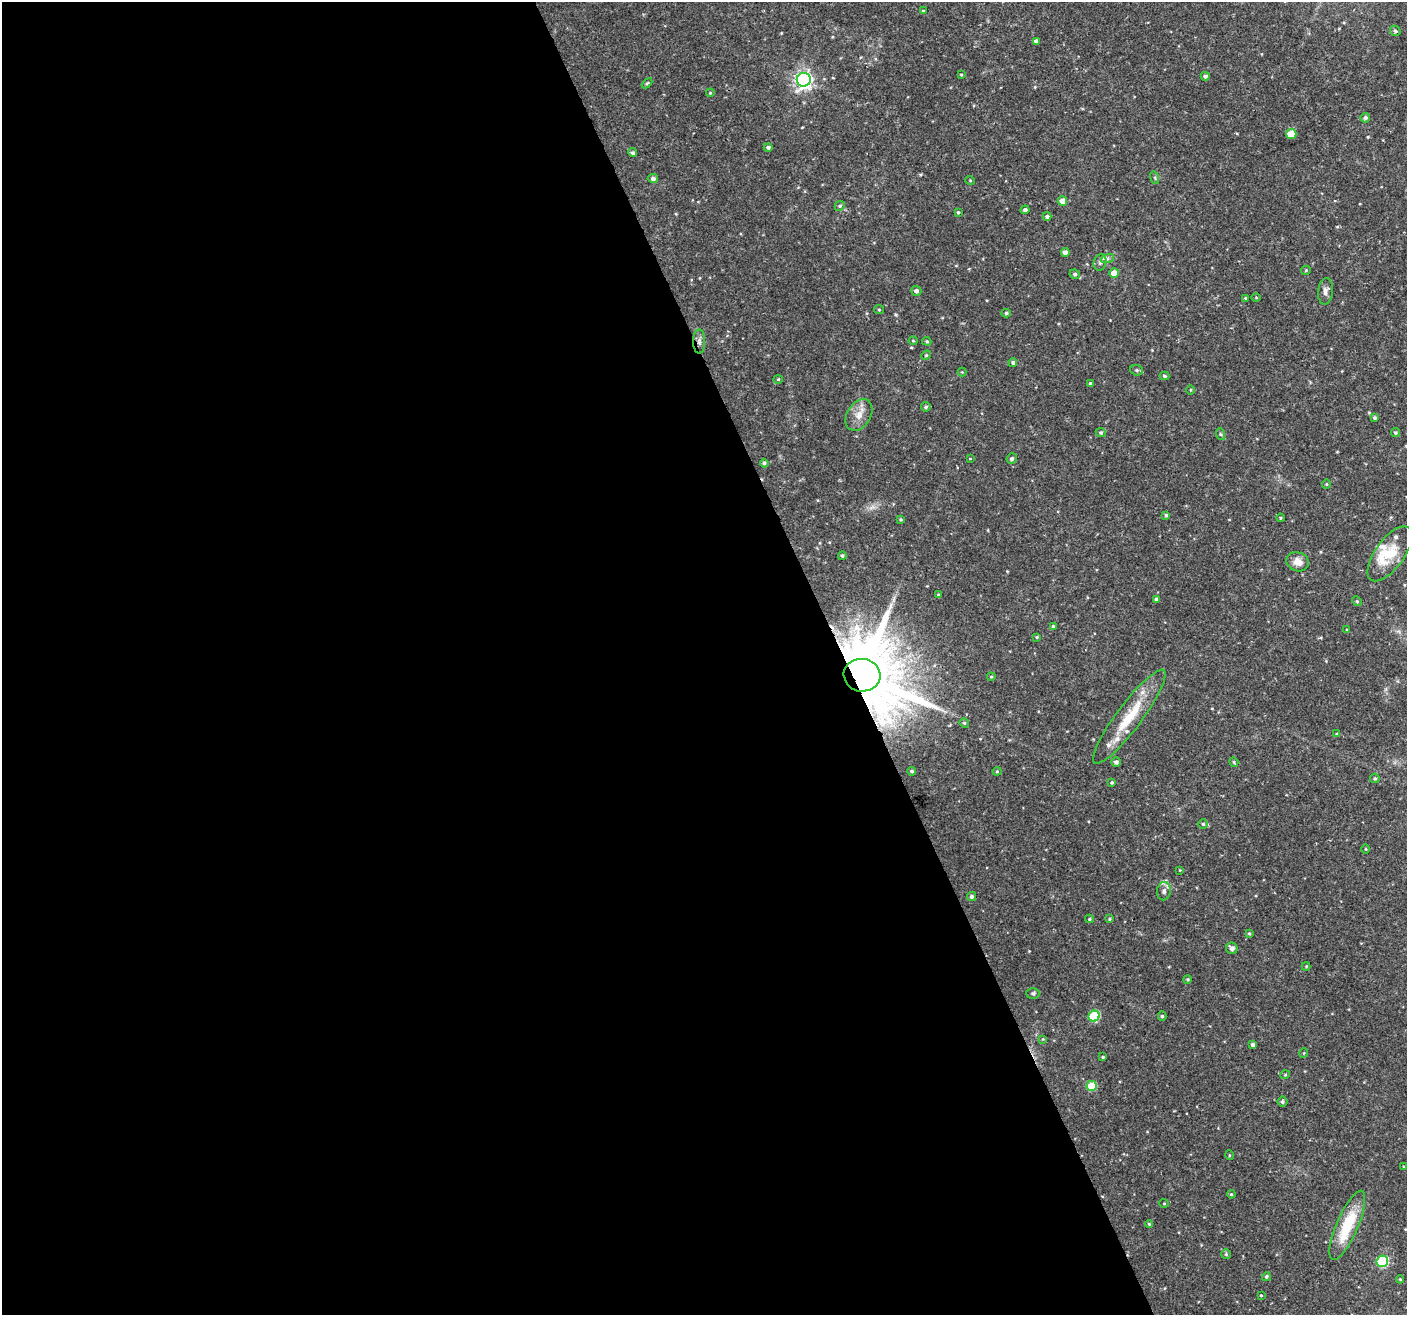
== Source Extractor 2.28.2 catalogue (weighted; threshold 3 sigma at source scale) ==
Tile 9 of 4 x 4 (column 1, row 3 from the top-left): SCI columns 1-1405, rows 1398-2710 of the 5621 x 5477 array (HDU 1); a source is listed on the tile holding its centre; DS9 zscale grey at full resolution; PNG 1409 x 1317 px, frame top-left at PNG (2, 2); each listed source drawn as its Kron ellipse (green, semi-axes under 4 px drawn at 4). Shown black and unused: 60% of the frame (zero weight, under 2 of 3 exposures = <1% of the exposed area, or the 3 px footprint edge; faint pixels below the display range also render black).
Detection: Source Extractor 2.28.2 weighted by HDU 2 'WHT'; one run over the whole footprint, this tile lists its part. Background 0.0366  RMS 0.0034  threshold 0.0153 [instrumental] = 3 sigma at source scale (4.5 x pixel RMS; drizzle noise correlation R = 1.50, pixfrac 1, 0.0396/0.0396 arcsec/px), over >= 5 px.
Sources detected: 114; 1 too faint to see at this stretch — neither listed nor drawn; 5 inside a brighter listed object's ellipse — not listed separately; the other 108 listed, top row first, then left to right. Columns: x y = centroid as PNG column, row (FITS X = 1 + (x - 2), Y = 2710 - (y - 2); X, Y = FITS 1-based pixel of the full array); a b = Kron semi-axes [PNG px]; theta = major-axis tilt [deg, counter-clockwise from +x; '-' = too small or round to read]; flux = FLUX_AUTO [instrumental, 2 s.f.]
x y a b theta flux
923 11 4 3 - 0.33
1395 31 5 5 - 0.65
1036 41 4 4 - 1.1
961 75 4 4 - 0.35
1205 76 4 4 - 0.76
804 80 7 7 - 120
647 83 6 3 44 0.41
710 93 4 4 - 0.31
1365 118 5 4 - 0.81
1291 134 5 5 - 10
768 147 4 4 - 0.75
633 153 4 4 - 0.67
653 178 5 4 - 0.98
1155 178 6 4 -72 0.44
970 180 5 3 - 0.28
1062 201 5 5 - 3.2
840 206 5 4 - 0.52
1025 210 4 4 - 0.98
958 212 4 3 - 0.46
1047 216 4 4 - 0.89
1065 252 4 4 - 1.8
1107 258 7 4 19 0.78
1100 262 8 6 75 1
1306 270 5 4 - 0.41
1114 273 5 4 - 4.9
1075 274 5 4 - 0.66
916 291 5 5 - 0.91
1326 291 13 7 84 1.6
1245 298 3 3 - 0.35
1256 298 4 3 - 0.28
879 310 5 4 - 0.41
1006 313 4 4 - 0.54
699 341 12 6 -90 1.4
913 341 4 4 - 0.32
927 341 5 4 - 0.42
926 355 5 4 - 0.4
1013 362 4 4 - 0.68
1137 370 6 5 - 0.7
962 372 4 4 - 0.31
1165 376 5 4 - 0.61
778 379 4 4 - 0.35
1090 384 3 3 - 0.55
1190 390 5 3 - 0.3
926 407 5 4 - 0.56
859 415 17 11 57 3.7
1375 418 4 4 - 0.68
1101 432 5 4 - 0.44
1395 433 4 4 - 0.5
1220 434 6 4 -71 0.45
970 459 4 2 - 0.21
1012 459 5 5 - 0.85
764 463 4 4 - 0.63
1326 484 5 4 - 0.38
1166 515 4 4 - 0.47
1280 518 4 3 - 0.35
900 519 3 3 - 0.38
1390 554 32 14 54 9.3
842 556 4 4 - 0.56
1298 562 11 9 -18 2.8
938 595 4 3 - 0.47
1156 599 4 3 - 0.57
1357 601 5 4 - 0.43
1053 626 3 3 - 0.4
1347 630 4 2 - 0.26
1037 637 4 3 - 0.41
862 675 18 16 -8 5000
991 677 4 4 - 0.36
1129 717 58 12 53 15
964 723 5 4 - 0.44
1337 734 4 4 - 0.46
1116 762 5 4 - 1.1
1234 762 5 4 - 0.43
912 771 4 4 - 0.59
997 771 4 4 - 0.38
1375 778 5 4 - 0.49
1112 782 3 3 - 0.48
1203 824 4 4 - 0.51
1366 849 5 3 - 0.3
1180 870 3 3 - 0.23
1164 891 9 7 83 1.2
972 896 4 4 - 0.8
1089 919 4 4 - 0.45
1110 919 4 3 - 0.37
1249 933 4 4 - 0.49
1232 948 6 5 - 1.3
1306 966 4 4 - 0.37
1188 979 4 4 - 0.48
1033 993 6 5 - 0.65
1094 1016 6 5 - 20
1162 1016 4 4 - 0.54
1043 1039 4 3 - 0.25
1253 1045 4 3 - 0.93
1304 1053 5 3 - 0.28
1103 1057 4 3 - 0.4
1285 1075 5 3 - 0.3
1092 1086 5 5 - 12
1282 1102 5 5 - 0.74
1229 1155 5 3 - 0.31
1404 1167 3 3 - 0.34
1231 1194 4 4 - 0.36
1164 1203 5 3 - 0.25
1149 1224 4 4 - 0.4
1347 1225 37 10 67 15
1226 1254 5 5 - 0.46
1382 1261 6 5 - 28
1266 1277 4 4 - 0.59
1400 1279 4 4 - 0.33
1261 1295 3 3 - 0.85
Overlapping masked pixels (flux is a lower limit): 2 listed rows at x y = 699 341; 862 675